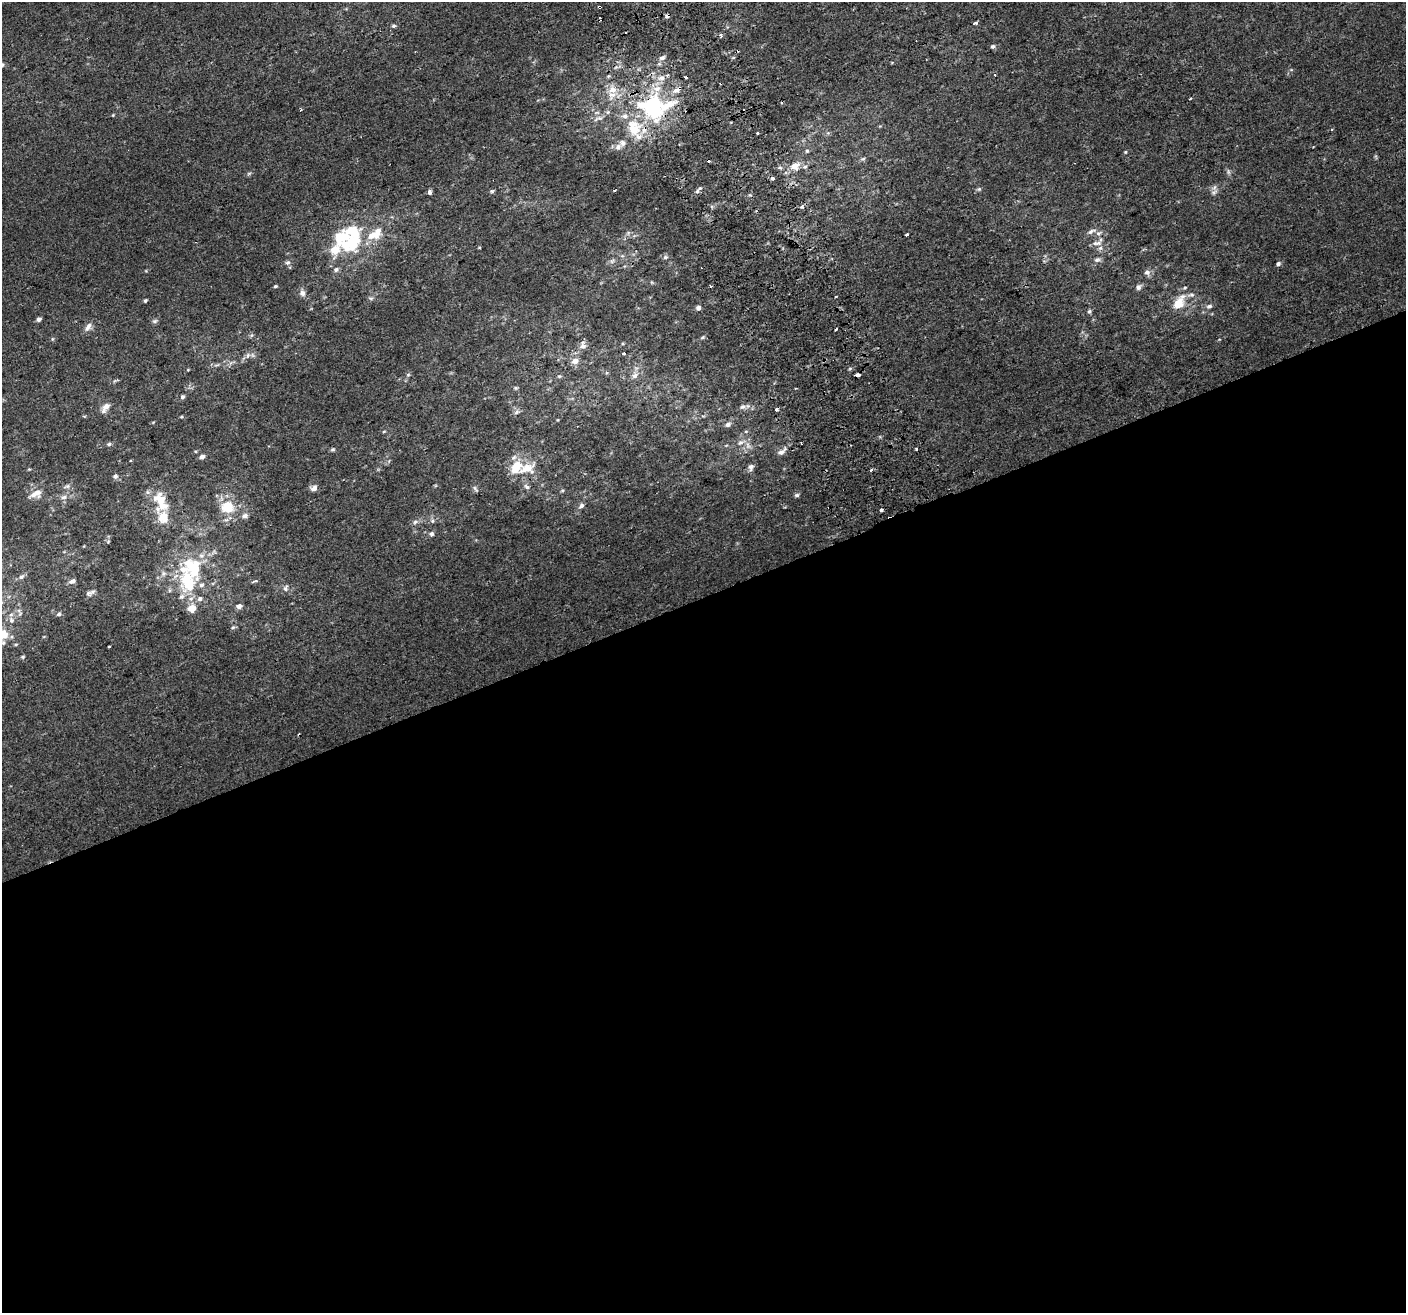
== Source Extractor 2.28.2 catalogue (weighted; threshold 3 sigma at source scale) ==
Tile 15 of 4 x 4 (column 3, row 4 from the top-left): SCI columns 2849-4252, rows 104-1414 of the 5699 x 5506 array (HDU 1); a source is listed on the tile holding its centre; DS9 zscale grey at full resolution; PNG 1408 x 1315 px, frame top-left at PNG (2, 2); no overlay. Shown black and unused: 55% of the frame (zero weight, under 2 of 3 exposures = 2% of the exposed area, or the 3 px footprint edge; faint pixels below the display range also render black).
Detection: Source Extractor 2.28.2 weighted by HDU 2 'WHT'; one run over the whole footprint, this tile lists its part. Background 0.00186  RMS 0.0028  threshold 0.0126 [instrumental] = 3 sigma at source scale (4.5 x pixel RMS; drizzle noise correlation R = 1.50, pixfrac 1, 0.0396/0.0396 arcsec/px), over >= 5 px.
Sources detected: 165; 1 inside a brighter object's white glare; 12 cosmic-ray / hot-pixel residue — not listed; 26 inside a brighter listed object's ellipse — not listed separately; the other 126 listed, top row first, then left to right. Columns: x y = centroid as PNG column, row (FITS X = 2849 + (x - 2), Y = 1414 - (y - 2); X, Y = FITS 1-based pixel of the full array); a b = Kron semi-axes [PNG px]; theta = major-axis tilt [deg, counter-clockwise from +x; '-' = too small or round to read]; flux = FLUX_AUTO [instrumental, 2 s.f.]
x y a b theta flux
599 7 3 3 - 0.6
667 15 4 3 - 4.9
976 22 4 3 - 2.6
393 26 6 5 - 0.49
720 35 3 3 - 0.75
993 46 6 5 - 0.64
662 58 8 5 25 1
2 65 6 5 - 0.78
995 75 3 3 - 0.29
661 78 11 8 16 2.1
678 89 11 5 30 1.9
612 95 17 11 55 3.7
1190 99 4 2 - 0.24
653 107 23 20 -45 32
113 115 4 3 - 0.23
598 118 15 6 19 1.4
634 128 25 20 -79 10
757 133 3 3 - 1.4
828 133 5 5 - 0.42
618 147 10 8 44 1.3
807 151 5 5 - 0.38
1125 152 4 4 - 0.28
863 159 7 5 8 0.47
795 166 12 9 25 2.7
780 168 6 4 -1 0.47
1228 172 8 4 -81 0.57
249 173 6 4 19 0.41
1214 187 9 6 56 1.1
979 189 5 5 - 0.47
492 191 6 5 - 0.42
697 191 7 6 - 0.66
430 192 4 3 - 2
802 207 5 5 - 0.62
1092 231 14 5 24 1.1
377 232 19 11 72 4.2
628 233 7 5 47 0.59
907 235 4 3 - 0.83
342 237 30 21 24 12
1098 243 10 8 -1 1.5
665 257 7 6 - 0.69
1097 260 9 6 4 0.89
612 261 9 6 42 0.86
287 263 7 6 - 0.66
1278 264 6 4 53 0.7
336 270 7 6 - 0.77
1147 272 8 7 - 1.2
651 282 6 3 -71 0.31
275 286 4 4 - 0.36
710 286 3 3 - 1.9
1138 287 8 6 40 0.95
1185 287 5 4 - 0.33
302 293 8 8 - 1.2
1191 295 11 6 3 1.2
836 296 3 3 - 0.65
371 298 7 5 40 0.56
145 301 4 3 - 0.37
1178 304 16 11 48 5.2
1209 306 8 6 17 0.86
698 308 5 4 - 1.3
1089 311 5 5 - 0.49
39 319 5 4 - 0.81
155 321 8 5 16 0.59
88 327 13 7 54 1.5
836 329 3 3 - 0.76
702 337 7 4 21 0.43
52 339 5 3 - 0.31
583 345 11 8 -81 1.4
623 353 3 3 - 0.94
248 355 8 5 72 0.83
575 361 9 7 20 1.7
850 368 5 3 - 0.33
408 375 6 4 19 0.37
635 375 10 8 55 1.6
858 375 5 4 - 2.2
559 376 6 4 19 0.45
516 388 6 4 20 0.42
182 397 6 5 - 0.56
106 407 13 7 54 2
743 407 11 7 9 1.1
777 410 3 3 - 9.4
517 412 10 6 29 0.88
181 417 5 3 - 0.29
728 424 8 6 35 1.1
384 431 5 3 - 0.31
746 431 6 4 1 0.39
741 442 15 7 24 1.8
109 444 6 4 17 0.53
332 449 5 5 - 0.49
916 449 3 3 - 0.61
782 451 15 7 40 1.7
202 457 5 5 - 1.1
751 467 9 7 76 1.2
527 468 28 16 18 6.7
871 470 3 3 - 1.2
115 476 7 6 - 0.73
67 486 10 5 17 0.74
527 487 8 5 -40 0.8
314 488 9 7 15 1.2
475 488 8 5 -62 0.55
36 494 18 9 19 2.7
797 495 6 5 - 0.59
64 497 10 6 12 1.1
160 499 20 16 -47 5.9
581 506 9 6 57 0.9
228 507 13 12 - 7.2
881 510 3 3 - 3.5
245 516 9 6 17 1
432 521 5 5 - 0.52
415 522 6 5 - 0.6
431 534 6 5 - 0.67
108 541 6 3 20 0.3
201 556 8 8 - 1.4
163 574 8 7 - 0.99
21 577 8 6 42 0.84
72 581 9 6 22 1.1
188 581 34 22 -79 16
255 581 8 3 16 0.44
286 588 9 7 66 0.95
88 593 10 7 -19 0.92
239 606 6 5 - 1.5
19 610 9 6 -37 0.87
59 614 6 5 - 0.59
11 620 10 7 -64 1.2
233 627 7 4 29 0.49
16 644 6 3 18 0.3
23 657 6 4 21 0.36
Overlapping masked pixels (flux is a lower limit): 6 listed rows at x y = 599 7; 667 15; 678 89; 653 107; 858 375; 527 468
Isophote crosses this tile's border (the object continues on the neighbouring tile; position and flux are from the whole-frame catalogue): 1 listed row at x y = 2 65